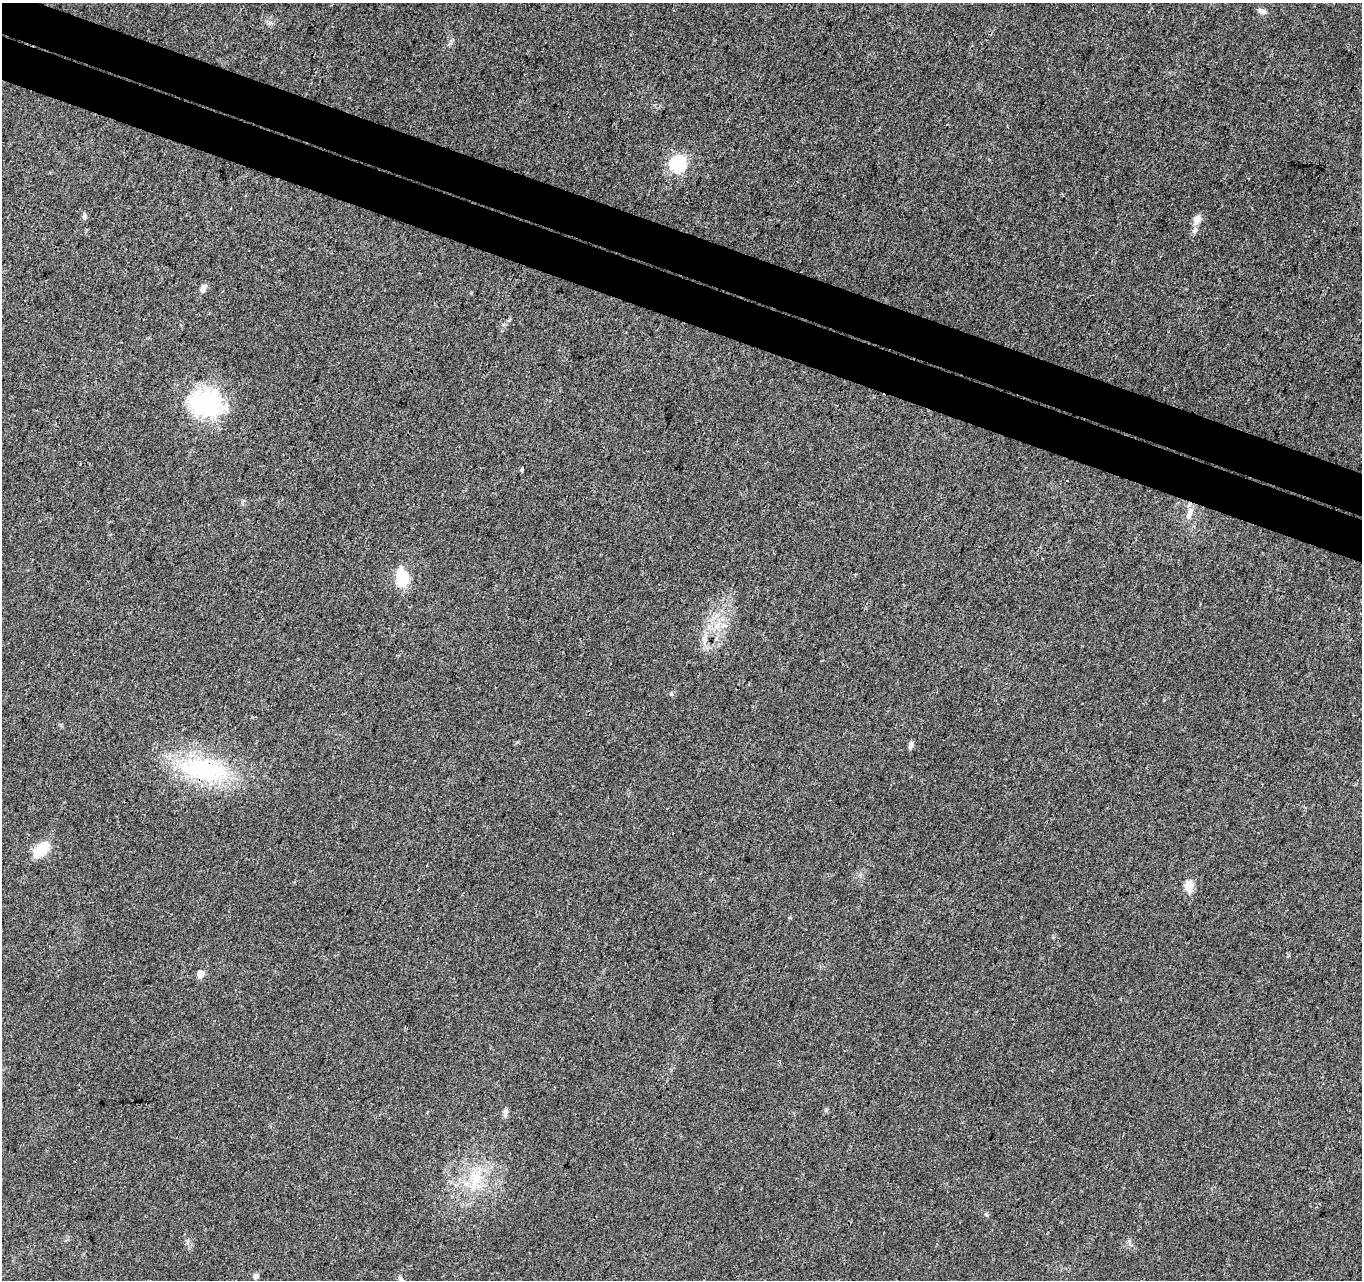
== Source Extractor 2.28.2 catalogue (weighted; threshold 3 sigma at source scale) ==
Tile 11 of 4 x 4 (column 3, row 3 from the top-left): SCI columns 2798-4157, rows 1612-2889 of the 5588 x 5718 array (HDU 1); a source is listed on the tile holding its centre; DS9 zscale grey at full resolution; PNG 1364 x 1282 px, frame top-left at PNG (2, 3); no overlay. Shown black and unused: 7% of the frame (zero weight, under 3 of 4 exposures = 6% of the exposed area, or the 3 px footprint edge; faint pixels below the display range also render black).
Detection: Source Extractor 2.28.2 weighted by HDU 2 'WHT'; one run over the whole footprint, this tile lists its part. Background 0.0208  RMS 0.0037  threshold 0.0165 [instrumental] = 3 sigma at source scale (4.5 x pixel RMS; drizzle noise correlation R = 1.50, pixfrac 1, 0.0396/0.0396 arcsec/px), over >= 5 px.
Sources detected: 23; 1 inside a brighter listed object's ellipse — not listed separately; the other 22 listed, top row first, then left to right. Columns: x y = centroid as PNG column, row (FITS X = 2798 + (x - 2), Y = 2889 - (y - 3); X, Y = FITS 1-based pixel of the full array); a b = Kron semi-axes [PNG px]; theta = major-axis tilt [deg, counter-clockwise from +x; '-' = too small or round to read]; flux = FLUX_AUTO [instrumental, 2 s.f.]
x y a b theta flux
1262 11 13 6 -28 1.4
678 163 8 7 - 59
84 216 8 5 -82 0.85
1197 220 15 8 65 2.9
203 289 10 7 71 1.6
205 403 37 31 4 39
521 469 5 3 - 0.45
1188 516 12 7 57 2
402 577 19 12 -83 11
717 626 7 6 - 1.7
704 638 9 4 31 0.94
911 745 10 6 73 1
203 769 72 30 -10 44
41 850 23 13 39 8.2
1189 885 16 11 67 3.3
790 918 4 3 - 0.44
200 974 7 6 - 3.2
505 1112 11 6 84 1.2
475 1179 28 14 89 11
986 1214 6 4 -44 0.49
256 1276 8 7 - 1.3
401 1280 12 4 -71 0.93
Overlapping masked pixels (flux is a lower limit): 1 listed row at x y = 203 769
Isophote crosses this tile's border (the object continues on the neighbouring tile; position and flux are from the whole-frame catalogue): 1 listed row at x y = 401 1280
Unlisted compact peaks at least as high as the median listed source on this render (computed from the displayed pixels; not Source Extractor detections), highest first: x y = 671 694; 826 1110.